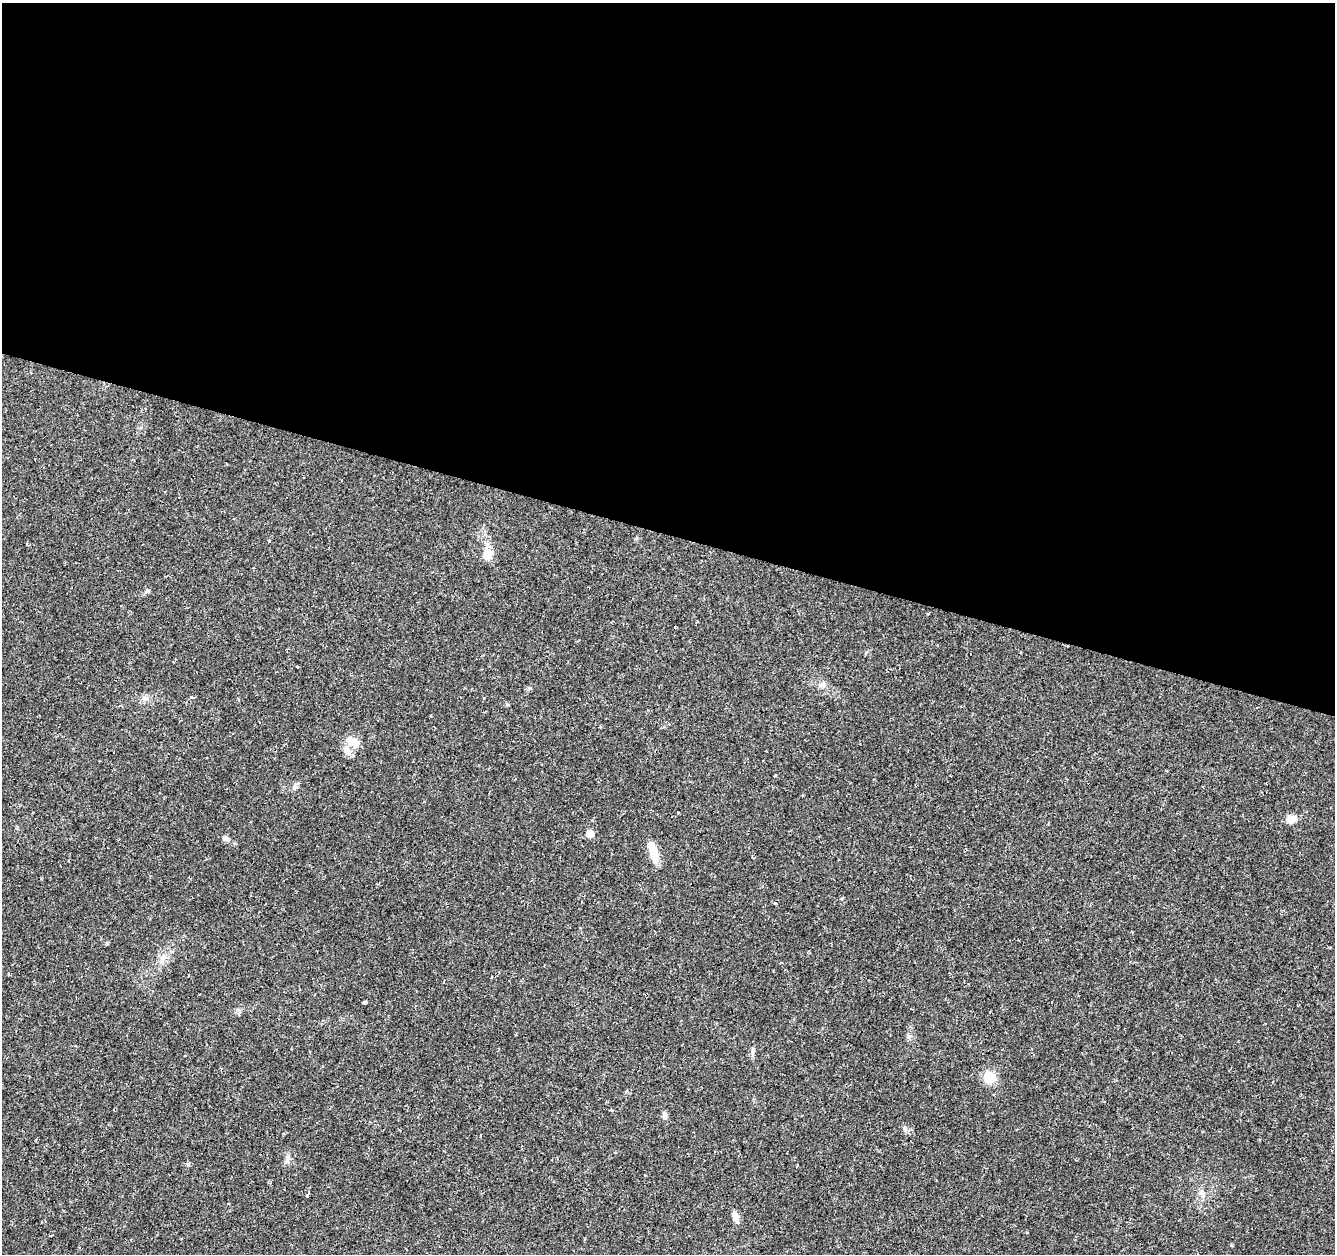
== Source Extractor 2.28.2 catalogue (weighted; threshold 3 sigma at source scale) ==
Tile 3 of 4 x 4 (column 3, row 1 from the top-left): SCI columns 2668-4000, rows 3971-5222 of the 5339 x 5500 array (HDU 1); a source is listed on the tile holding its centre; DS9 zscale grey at full resolution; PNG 1337 x 1256 px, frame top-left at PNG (2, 3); no overlay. Shown black and unused: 43% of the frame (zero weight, under 2 of 3 exposures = <1% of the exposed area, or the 3 px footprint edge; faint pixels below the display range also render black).
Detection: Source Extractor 2.28.2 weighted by HDU 2 'WHT'; one run over the whole footprint, this tile lists its part. Background 0.0241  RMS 0.0034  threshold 0.0151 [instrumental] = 3 sigma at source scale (4.5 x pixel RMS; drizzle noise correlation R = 1.50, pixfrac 1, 0.0396/0.0396 arcsec/px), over >= 5 px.
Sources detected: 32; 6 cosmic-ray / hot-pixel residue — not listed; the other 26 listed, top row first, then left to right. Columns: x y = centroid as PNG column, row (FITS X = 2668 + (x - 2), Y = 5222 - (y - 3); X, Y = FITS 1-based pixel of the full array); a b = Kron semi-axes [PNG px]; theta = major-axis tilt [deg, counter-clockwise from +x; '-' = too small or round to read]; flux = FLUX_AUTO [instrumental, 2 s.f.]
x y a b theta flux
269 541 3 3 - 0.45
488 554 17 13 68 3.5
147 591 6 5 - 0.6
928 613 4 2 - 0.32
296 666 3 2 - 0.44
192 697 4 3 - 1
145 699 7 4 -18 0.74
353 742 19 10 -27 4.3
348 753 12 5 -30 1.5
295 787 10 6 65 1.1
1291 819 11 9 34 2.8
590 834 5 5 - 5.1
225 838 8 6 -38 1.1
653 852 20 8 -74 6.6
1132 932 4 2 - 0.27
443 982 3 2 - 0.41
1078 996 3 2 - 0.27
364 1003 4 3 - 4.8
752 1053 11 4 85 0.87
989 1078 13 12 - 5.4
1273 1081 4 2 - 0.37
664 1115 10 6 -79 1.1
287 1161 10 4 -77 0.85
285 1189 3 2 - 0.51
308 1195 4 3 - 2.5
735 1216 13 7 -67 2.1
Unlisted compact peaks at least as high as the median listed source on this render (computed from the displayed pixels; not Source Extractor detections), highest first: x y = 107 943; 904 1128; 842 898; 530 688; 188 1165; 678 812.